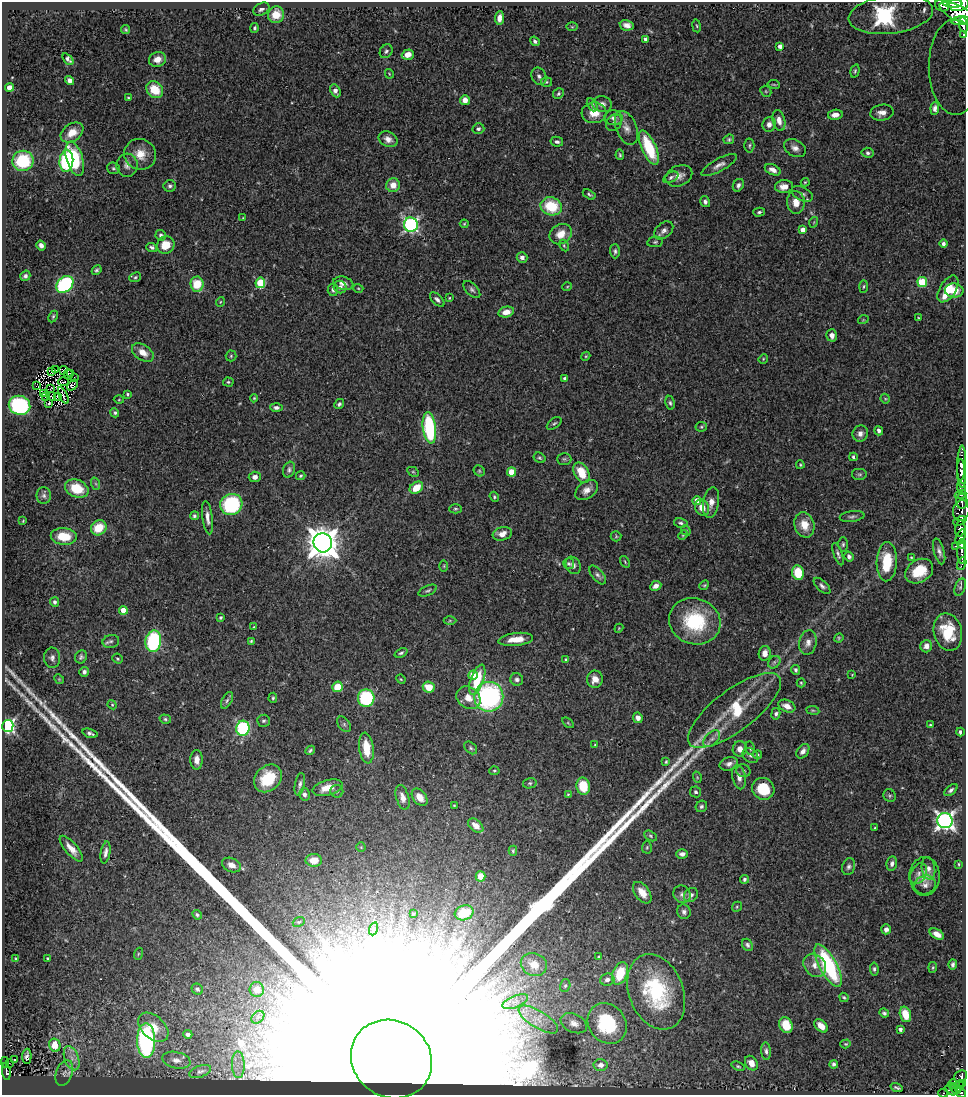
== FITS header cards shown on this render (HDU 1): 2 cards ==
NAXIS1  =                  964
NAXIS2  =                 1093

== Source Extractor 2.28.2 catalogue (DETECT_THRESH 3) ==
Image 964 x 1093 px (HDU 1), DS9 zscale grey, 1 PNG px = 1 image px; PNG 968 x 1097 px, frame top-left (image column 1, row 1093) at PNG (2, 2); each listed source drawn as its Kron ellipse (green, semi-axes under 4 px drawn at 4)
Background 0.658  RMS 0.025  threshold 0.0739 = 3 sigma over >= 5 px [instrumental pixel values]
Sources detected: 400; all 400 listed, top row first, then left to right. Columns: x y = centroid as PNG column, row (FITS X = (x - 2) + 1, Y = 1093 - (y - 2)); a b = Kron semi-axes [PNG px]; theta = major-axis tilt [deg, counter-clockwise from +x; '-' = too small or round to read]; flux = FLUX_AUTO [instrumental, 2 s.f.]
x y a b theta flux
953 4 9 3 0 5.2e+02
959 4 10 7 19 1.1e+03
942 6 7 5 -25 2.4e+02
261 9 9 6 26 5.5e+00
891 14 42 19 7 1.3e+03
960 14 23 7 -26 1.1e+03
276 15 8 8 - 3.0e+01
499 18 7 4 83 1.1e+01
960 20 9 3 8 3.3e+02
627 25 7 5 -13 8.5e+00
963 25 7 4 -79 4.2e+02
696 26 6 3 -80 1.9e+00
572 27 6 4 -1 1.7e+00
255 28 5 4 - 3.1e+00
126 30 5 4 - 2.3e+00
964 35 3 3 - 5.8e+01
646 39 4 3 - 5.6e+00
535 41 5 4 - 3.8e+00
780 46 4 4 - 8.0e+00
386 51 7 6 - 4.3e+00
408 55 6 5 - 1.5e+01
68 59 7 4 -51 5.2e+00
157 59 8 7 - 1.5e+01
955 67 48 26 -89 3.7e+02
855 71 7 4 75 2.8e+00
389 74 5 3 - 1.4e+00
539 76 9 7 -64 6.3e+00
70 81 5 4 - 7.6e+00
546 82 5 5 - 2.4e+00
774 84 6 3 -9 1.8e+00
10 87 4 4 - 1.6e+01
155 90 9 7 -45 4.2e+01
335 91 7 5 -64 9.5e+00
766 91 6 5 - 2.0e+00
558 94 6 5 - 3.1e+00
128 98 3 2 - 1.7e+00
465 100 5 5 - 1.3e+01
602 104 10 8 -8 8.7e+00
592 105 7 5 -62 3.8e+00
935 108 6 4 86 6.3e+00
594 113 12 10 4 2.4e+01
882 113 12 8 10 1.1e+01
835 115 7 5 9 1.1e+01
613 118 9 7 -3 7.4e+00
779 121 11 6 -77 1.2e+01
614 123 9 7 51 5.2e+00
769 124 7 6 - 8.4e+00
626 128 18 10 -68 1.5e+01
478 129 6 5 - 4.3e+00
72 133 12 8 35 2.0e+01
388 139 10 7 -25 1.0e+01
729 139 5 4 - 2.9e+00
557 142 6 5 - 4.3e+00
749 145 7 5 87 3.0e+00
649 147 19 7 -67 8.1e+01
795 148 11 8 -28 9.3e+00
868 153 6 5 - 3.9e+00
140 154 16 15 - 2.6e+01
620 155 5 3 - 2.5e+00
75 159 18 8 -73 1.0e+02
23 161 10 10 - 9.0e+01
66 161 11 7 86 1.2e+02
127 165 11 10 - 9.7e+00
719 165 20 6 29 1.0e+01
113 168 6 5 - 3.2e+00
773 170 8 5 -24 9.1e+00
679 176 14 10 24 1.3e+01
671 177 8 5 29 3.8e+00
805 182 4 3 - 1.8e+00
393 185 7 7 - 1.7e+01
738 185 6 5 - 5.2e+00
170 186 6 6 - 4.2e+00
784 186 9 6 6 1.4e+01
589 194 7 3 -31 2.8e+00
802 194 11 7 -28 7.2e+00
705 202 6 4 -58 4.8e+00
796 202 11 9 -84 1.6e+01
551 206 11 9 -14 7.0e+01
759 212 6 3 15 2.8e+00
243 218 3 3 - 1.2e+00
814 222 5 3 - 1.5e+00
464 224 4 4 - 1.6e+00
411 225 7 7 - 3.8e+02
664 230 11 7 40 8.0e+00
803 230 4 4 - 1.1e+01
561 234 12 9 34 2.3e+01
161 235 5 5 - 3.7e+00
655 242 8 5 10 3.4e+00
943 244 4 4 - 4.5e+00
41 245 5 4 - 5.6e+00
166 245 9 8 - 2.6e+01
564 245 6 4 -64 2.2e+00
152 247 5 4 - 4.1e+00
615 251 7 5 -87 4.1e+00
522 257 5 5 - 6.9e+00
97 270 5 4 - 3.3e+00
25 276 5 5 - 5.1e+00
135 277 6 4 23 2.8e+00
922 282 5 5 - 7.1e+01
260 283 5 5 - 9.4e+01
343 283 10 6 -14 9.4e+00
65 284 9 7 43 1.9e+02
197 284 7 6 - 4.4e+01
864 286 6 3 88 2.1e+00
340 287 6 6 - 5.9e+00
567 287 5 3 - 1.4e+00
358 288 5 3 - 1.8e+00
472 289 10 5 -46 5.0e+00
948 289 15 8 58 5.0e+01
333 290 6 5 - 3.9e+00
954 290 9 7 -4 2.1e+01
449 298 3 3 - 1.5e+00
437 299 9 5 -45 5.3e+00
220 302 5 3 - 1.4e+00
506 312 8 5 12 1.5e+01
53 316 6 4 63 2.5e+00
918 318 3 2 - 1.3e+00
863 320 5 3 - 1.5e+00
832 335 6 5 - 9.9e+00
143 352 12 7 -33 1.8e+01
231 356 5 5 - 2.3e+00
586 356 5 3 - 1.6e+00
763 359 5 4 - 1.8e+00
55 370 4 2 - 1.6e+00
63 370 4 2 - 8.5e-01
52 371 2 2 - 1.2e+00
71 373 3 2 - 5.2e-01
68 374 5 2 - 2.3e+00
74 378 3 2 - 6.5e-01
565 378 3 3 - 3.4e+00
63 382 5 2 - 9.9e-01
228 382 5 4 - 2.5e+00
73 385 6 3 47 1.3e+00
36 386 3 2 - 1.5e+00
51 388 4 2 - 1.6e+00
44 393 3 2 - 1.8e-01
127 394 3 3 - 2.3e+00
63 395 9 2 -64 2.6e+00
52 396 4 3 - 3.5e-01
58 396 3 2 - 2.5e+00
45 397 3 2 - 8.0e-01
254 398 4 4 - 1.8e+00
885 399 5 4 - 2.0e+00
119 400 5 3 - 1.5e+00
49 403 3 2 - 2.5e+00
670 403 7 4 -81 3.4e+00
339 404 5 4 - 3.6e+00
20 405 11 9 -22 1.9e+02
276 407 6 4 -3 4.7e+00
115 413 5 4 - 2.7e+00
554 423 8 5 35 3.0e+00
701 427 5 5 - 2.3e+00
429 428 16 6 -82 1.8e+02
879 431 5 4 - 4.9e+00
860 433 8 7 - 8.6e+00
853 457 4 3 - 2.9e+00
540 458 6 5 - 2.8e+00
564 459 7 6 - 3.3e+00
961 463 17 3 87 6.0e+02
800 465 4 3 - 1.7e+00
289 470 8 6 70 4.6e+00
479 471 6 5 - 2.6e+00
413 472 6 4 -28 2.3e+00
511 472 4 4 - 4.0e+01
581 473 11 7 -62 3.9e+01
860 474 8 6 0 3.4e+00
961 474 14 4 -86 7.6e+02
301 476 5 4 - 2.4e+00
255 477 6 5 - 8.7e+00
96 484 6 4 -71 2.4e+00
416 488 7 5 36 3.1e+01
961 488 7 4 -71 6.5e+01
77 489 12 8 -23 4.8e+01
587 490 13 8 36 1.3e+01
961 494 6 4 21 2.1e+02
44 496 8 7 - 5.3e+00
494 497 5 4 - 2.6e+00
697 501 4 4 - 2.1e+01
962 501 8 5 -89 1.8e+02
711 502 16 7 80 1.4e+01
231 505 11 10 - 1.4e+02
702 507 8 7 - 1.7e+01
455 509 6 4 0 2.5e+00
961 510 10 8 78 2.9e+02
194 516 4 4 - 3.4e+00
852 516 12 5 7 4.9e+00
207 518 17 5 -82 9.9e+00
23 521 3 2 - 1.4e+00
960 521 7 4 22 2.4e+02
681 523 7 4 -13 3.7e+00
804 525 13 10 -73 2.5e+01
99 528 8 7 - 4.1e+01
960 529 8 5 82 5.4e+02
686 530 5 4 - 2.5e+00
502 534 10 6 15 1.4e+01
683 535 5 3 - 1.6e+00
64 536 13 8 -4 4.1e+01
616 536 5 5 - 2.1e+00
961 537 8 4 63 4.7e+02
323 543 9 9 - 3.3e+03
843 544 7 5 88 3.3e+00
962 544 4 3 - 1.3e+02
956 546 3 2 - 1.7e+01
939 551 13 5 -75 6.7e+00
962 553 11 3 -87 3.5e+02
838 554 12 4 -70 4.6e+00
849 557 5 4 - 5.0e+00
911 557 4 3 - 1.5e+00
625 562 6 3 -56 1.8e+00
887 562 19 10 88 6.3e+01
569 564 5 5 - 3.0e+00
962 564 7 2 68 1.8e+01
573 565 9 7 -61 5.9e+00
444 566 5 3 - 1.9e+00
919 571 15 11 32 4.3e+01
798 573 7 6 - 4.4e+01
598 575 11 5 -52 5.4e+00
704 585 5 4 - 2.0e+00
656 586 6 4 26 7.9e+00
822 586 10 5 -43 5.5e+00
960 587 9 5 69 3.6e+00
428 591 10 5 24 3.8e+00
55 602 5 4 - 4.1e+00
123 610 4 4 - 2.8e+01
220 618 3 3 - 2.2e+00
450 621 6 4 0 2.4e+00
695 621 26 23 -20 1.1e+02
254 627 3 3 - 2.0e+00
619 628 4 3 - 1.5e+00
948 632 19 14 -76 6.1e+01
839 638 5 4 - 1.8e+00
516 639 17 6 6 2.4e+01
111 641 8 6 11 4.8e+00
153 641 11 7 80 1.6e+02
251 641 4 3 - 2.0e+00
808 643 12 8 79 1.1e+01
926 646 6 6 - 1.0e+01
401 653 7 4 23 3.6e+00
765 653 7 6 - 1.2e+01
81 657 7 5 67 4.1e+00
52 658 10 8 -87 7.5e+00
118 659 5 4 - 2.9e+00
566 659 4 4 - 2.3e+00
774 662 7 5 45 3.8e+00
796 670 5 4 - 3.6e+00
84 672 5 4 - 5.1e+00
473 675 4 4 - 3.1e+01
852 675 3 2 - 1.0e+00
59 679 5 4 - 2.0e+00
401 679 5 4 - 1.7e+00
517 679 6 6 - 4.9e+00
595 679 9 8 - 1.4e+01
477 680 16 6 70 4.8e+01
801 683 4 4 - 1.8e+00
337 687 5 5 - 3.2e+01
429 687 6 5 - 2.8e+01
489 697 15 14 - 2.8e+02
273 698 5 4 - 2.5e+00
366 698 9 8 - 1.2e+02
468 698 13 10 -36 2.0e+01
227 700 9 5 63 4.4e+00
112 705 4 4 - 2.0e+00
787 706 9 6 -22 1.3e+01
734 710 56 20 37 1.0e+02
813 710 6 3 -8 2.0e+00
776 714 6 4 81 3.8e+00
638 718 5 4 - 8.9e+00
165 719 6 4 -16 3.0e+00
264 721 6 6 - 3.6e+00
568 723 6 3 -37 2.0e+00
344 724 8 5 -55 4.2e+00
930 725 4 3 - 2.0e+00
8 726 6 5 - 4.0e+02
243 728 7 6 - 1.7e+02
960 732 4 3 - 4.2e+00
90 733 8 4 -17 4.7e+00
712 739 10 6 44 6.7e+00
595 745 3 3 - 1.4e+00
366 748 15 7 -82 4.1e+01
471 748 7 5 -42 3.6e+00
750 748 7 4 -78 3.4e+00
740 749 7 7 - 1.1e+01
310 750 5 4 - 2.5e+00
803 751 8 5 54 7.5e+00
750 755 9 6 -42 5.6e+00
757 755 5 3 - 2.4e+00
197 760 9 6 -89 1.4e+01
666 762 3 2 - 1.7e+00
729 764 9 6 15 7.6e+00
494 771 5 4 - 2.1e+00
743 771 7 6 - 4.1e+00
697 777 6 3 -73 1.8e+00
739 777 12 6 -77 1.0e+01
268 778 15 12 45 6.1e+01
530 783 7 5 13 3.1e+00
300 784 11 5 79 5.6e+00
583 786 8 7 - 4.7e+01
327 788 15 7 16 2.0e+01
763 789 11 10 - 5.0e+01
951 790 8 4 40 4.2e+00
337 791 6 6 - 3.5e+00
696 792 6 5 - 3.4e+00
304 794 6 5 - 4.8e+00
568 794 3 3 - 1.6e+00
890 796 6 6 - 3.1e+00
402 797 12 6 -74 1.1e+01
420 797 10 6 -52 1.8e+01
454 805 4 2 - 1.4e+00
701 806 6 5 - 4.2e+00
945 821 7 7 - 7.1e+02
476 825 9 5 -39 1.3e+01
875 828 3 2 - 1.4e+00
650 836 7 4 -28 2.7e+00
361 847 4 4 - 1.7e+00
647 847 6 5 - 2.3e+00
71 849 16 6 -49 1.6e+01
513 851 5 4 - 2.3e+00
105 852 11 4 81 7.5e+00
682 854 6 4 1 6.4e+00
314 860 8 6 -1 2.1e+01
892 863 7 5 79 5.8e+00
959 864 3 3 - 1.8e+00
231 865 10 7 -23 1.2e+01
849 867 9 6 71 4.9e+00
928 868 11 6 -81 8.1e+00
919 874 11 7 61 8.6e+00
481 876 5 5 - 2.0e+01
925 876 19 15 89 2.3e+01
744 879 4 4 - 3.2e+00
925 885 11 9 19 8.6e+00
642 893 12 7 -54 1.9e+01
682 894 9 8 - 6.4e+00
691 895 7 6 - 6.7e+00
737 907 5 4 - 2.0e+00
684 912 7 7 - 5.3e+00
464 913 9 7 19 5.3e+01
413 914 3 2 - 1.2e+00
197 915 5 4 - 2.8e+00
299 922 6 4 21 2.3e+00
373 929 6 4 71 2.9e+00
886 929 5 4 - 7.3e+00
937 934 8 4 -29 1.2e+01
747 945 6 5 - 4.1e+00
138 954 6 4 72 2.1e+00
598 957 4 3 - 2.1e+00
47 958 3 2 - 2.0e+00
16 959 4 3 - 3.2e+00
534 964 13 11 -23 2.4e+01
953 964 5 3 - 4.1e+00
815 965 12 10 -48 1.5e+01
828 965 23 8 -61 1.8e+02
933 967 5 3 - 2.2e+00
874 969 6 4 -84 3.5e+00
620 973 11 7 69 5.2e+01
607 979 7 6 - 7.4e+00
565 986 6 5 - 3.5e+00
197 989 6 5 - 4.3e+00
257 989 7 7 - 1.0e+01
656 992 39 27 -69 1.7e+02
844 997 5 3 - 2.3e+00
515 1002 13 6 21 1.1e+01
884 1013 5 4 - 3.6e+00
905 1014 8 5 -72 2.7e+01
258 1017 7 5 44 5.8e+00
538 1019 22 8 -32 2.6e+01
574 1023 14 9 -25 1.2e+01
607 1023 21 18 -53 1.0e+02
786 1025 8 6 -64 4.5e+01
821 1026 8 5 -46 1.6e+01
153 1027 18 11 -43 3.5e+01
900 1029 4 3 - 5.5e+00
188 1034 4 4 - 7.2e+00
146 1041 17 9 -90 3.7e+02
846 1044 5 4 - 2.1e+00
55 1045 6 5 - 2.9e+01
766 1051 9 5 -84 5.0e+00
27 1056 7 4 86 7.0e+00
72 1058 12 7 -70 1.3e+01
15 1059 3 3 - 2.1e+00
391 1059 42 38 -36 1.3e+06
176 1060 14 8 -12 1.3e+01
5 1062 5 2 - 2.3e+01
9 1063 2 2 - 3.0e+00
751 1063 8 6 -58 1.5e+01
834 1064 4 4 - 3.9e+00
238 1065 13 6 -88 1.3e+01
600 1065 7 6 - 7.6e+00
738 1066 7 4 -21 2.7e+00
200 1071 11 5 19 4.8e+00
6 1072 8 4 -82 6.9e+01
64 1073 13 8 69 9.9e+00
961 1076 7 5 36 1.4e+02
962 1083 3 2 - 2.6e+01
952 1084 5 3 - 4.6e+01
959 1086 5 4 - 1.5e+01
896 1088 6 3 -18 2.9e+00
955 1088 6 3 -44 1.1e+02
951 1090 7 5 -26 1.7e+02
961 1092 6 3 -45 8.8e+01
943 1093 5 3 - 1.3e+01
At the frame edge (FLAGS 8, measured only in part): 5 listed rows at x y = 959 4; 891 14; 964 35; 955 67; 943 1093